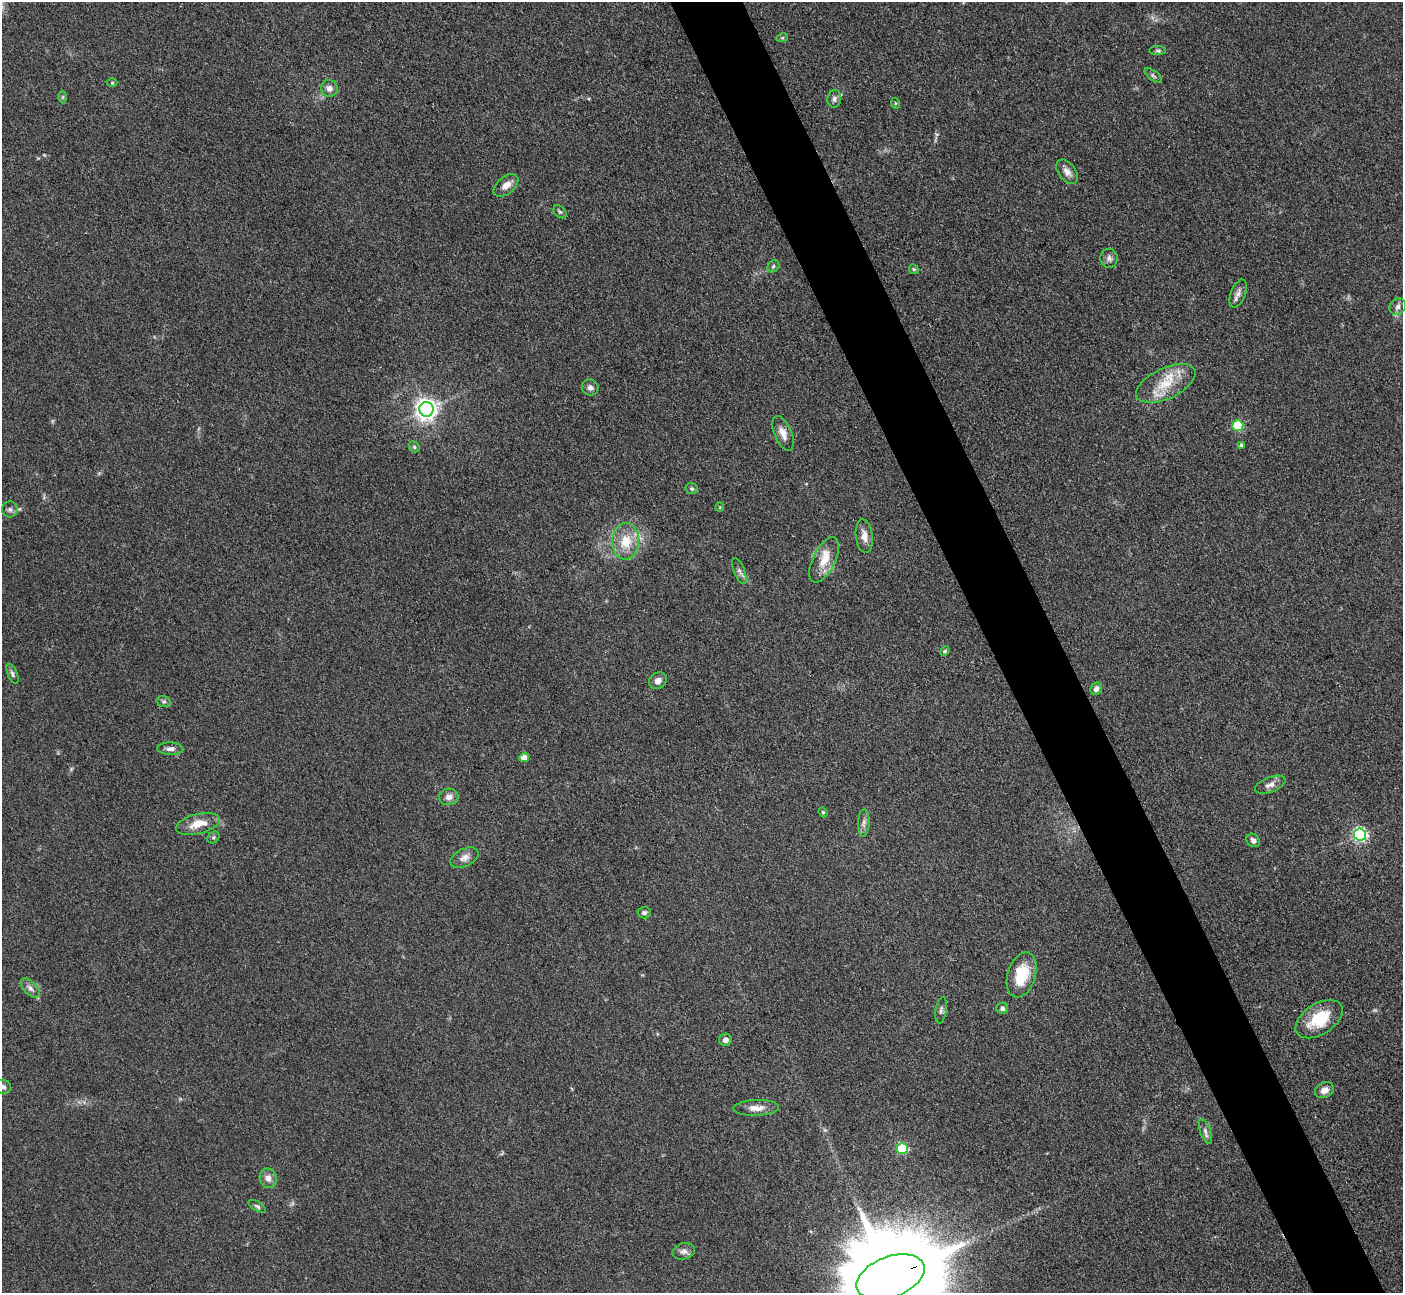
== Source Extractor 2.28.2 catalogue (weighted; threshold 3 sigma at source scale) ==
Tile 6 of 4 x 4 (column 2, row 2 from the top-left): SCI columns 1411-2811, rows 2872-4162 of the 5623 x 5610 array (HDU 1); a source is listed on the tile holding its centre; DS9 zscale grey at full resolution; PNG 1405 x 1295 px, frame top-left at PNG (2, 2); each listed source drawn as its Kron ellipse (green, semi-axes under 4 px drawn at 4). Shown black and unused: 5% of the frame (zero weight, under 3 of 4 exposures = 1% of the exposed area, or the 3 px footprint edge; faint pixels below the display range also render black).
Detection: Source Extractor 2.28.2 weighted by HDU 2 'WHT'; one run over the whole footprint, this tile lists its part. Background 0.201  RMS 0.0081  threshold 0.0365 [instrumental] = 3 sigma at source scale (4.5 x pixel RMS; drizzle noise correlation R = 1.50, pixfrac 1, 0.05/0.05 arcsec/px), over >= 5 px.
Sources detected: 63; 1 too faint to see at this stretch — neither listed nor drawn; the other 62 listed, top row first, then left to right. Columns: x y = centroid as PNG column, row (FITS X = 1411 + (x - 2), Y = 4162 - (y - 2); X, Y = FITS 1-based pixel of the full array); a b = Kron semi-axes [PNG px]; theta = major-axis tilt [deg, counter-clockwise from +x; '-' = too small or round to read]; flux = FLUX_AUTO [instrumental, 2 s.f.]
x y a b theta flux
782 38 6 3 18 0.91
1158 51 8 4 -1 1.4
1153 75 10 5 -37 1.9
112 83 5 3 - 0.81
329 88 8 8 - 4.5
63 97 6 4 88 1.1
834 99 9 7 80 2.7
895 103 5 3 - 0.83
1067 172 14 8 -53 5.4
506 185 14 8 40 7.1
560 212 7 5 -43 1.5
1109 258 9 8 - 3.4
773 266 6 5 - 1.5
914 269 5 4 - 1.1
1238 294 14 7 69 4.4
1398 307 9 8 - 3.1
1166 383 32 15 25 24
590 388 8 7 - 3.6
426 409 7 7 - 590
1238 426 5 5 - 52
783 433 18 8 -67 8.2
1241 445 4 3 - 1.6
414 447 6 4 -48 1.2
692 488 6 5 - 1.4
720 507 5 3 - 0.64
10 509 8 8 - 2.4
864 536 17 8 -83 6.7
626 541 18 13 86 19
824 560 25 11 64 15
739 571 14 5 -67 3.3
945 651 5 4 - 1
12 674 11 5 -68 2.1
658 681 9 8 - 4.6
1096 689 6 5 - 3.1
164 702 7 5 -15 1.8
170 749 13 6 -2 3.6
524 758 5 4 - 9.5
1270 785 16 7 21 5.1
449 797 9 8 - 4.6
823 812 5 4 - 1
864 823 13 5 88 3.4
198 824 22 10 14 14
1360 834 6 6 - 170
213 837 6 5 - 1.4
1253 840 7 6 - 3.2
464 858 15 8 25 5.8
644 913 7 5 3 2.2
1022 975 23 14 73 29
30 988 12 6 -45 4.3
1002 1008 5 5 - 2.3
941 1010 13 5 81 2.6
1319 1019 26 15 32 29
725 1040 6 6 - 3.7
3 1087 8 7 - 2.4
1324 1090 10 7 27 5.7
756 1108 22 8 2 7.4
1205 1131 13 5 -70 3.2
902 1148 5 5 - 67
268 1178 10 8 -71 4.9
257 1206 10 4 -31 1.8
684 1251 11 8 15 3.7
891 1277 36 20 21 23000
Overlapping masked pixels (flux is a lower limit): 1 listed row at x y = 891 1277
Isophote crosses this tile's border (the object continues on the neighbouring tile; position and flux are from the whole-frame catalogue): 2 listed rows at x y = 3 1087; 891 1277